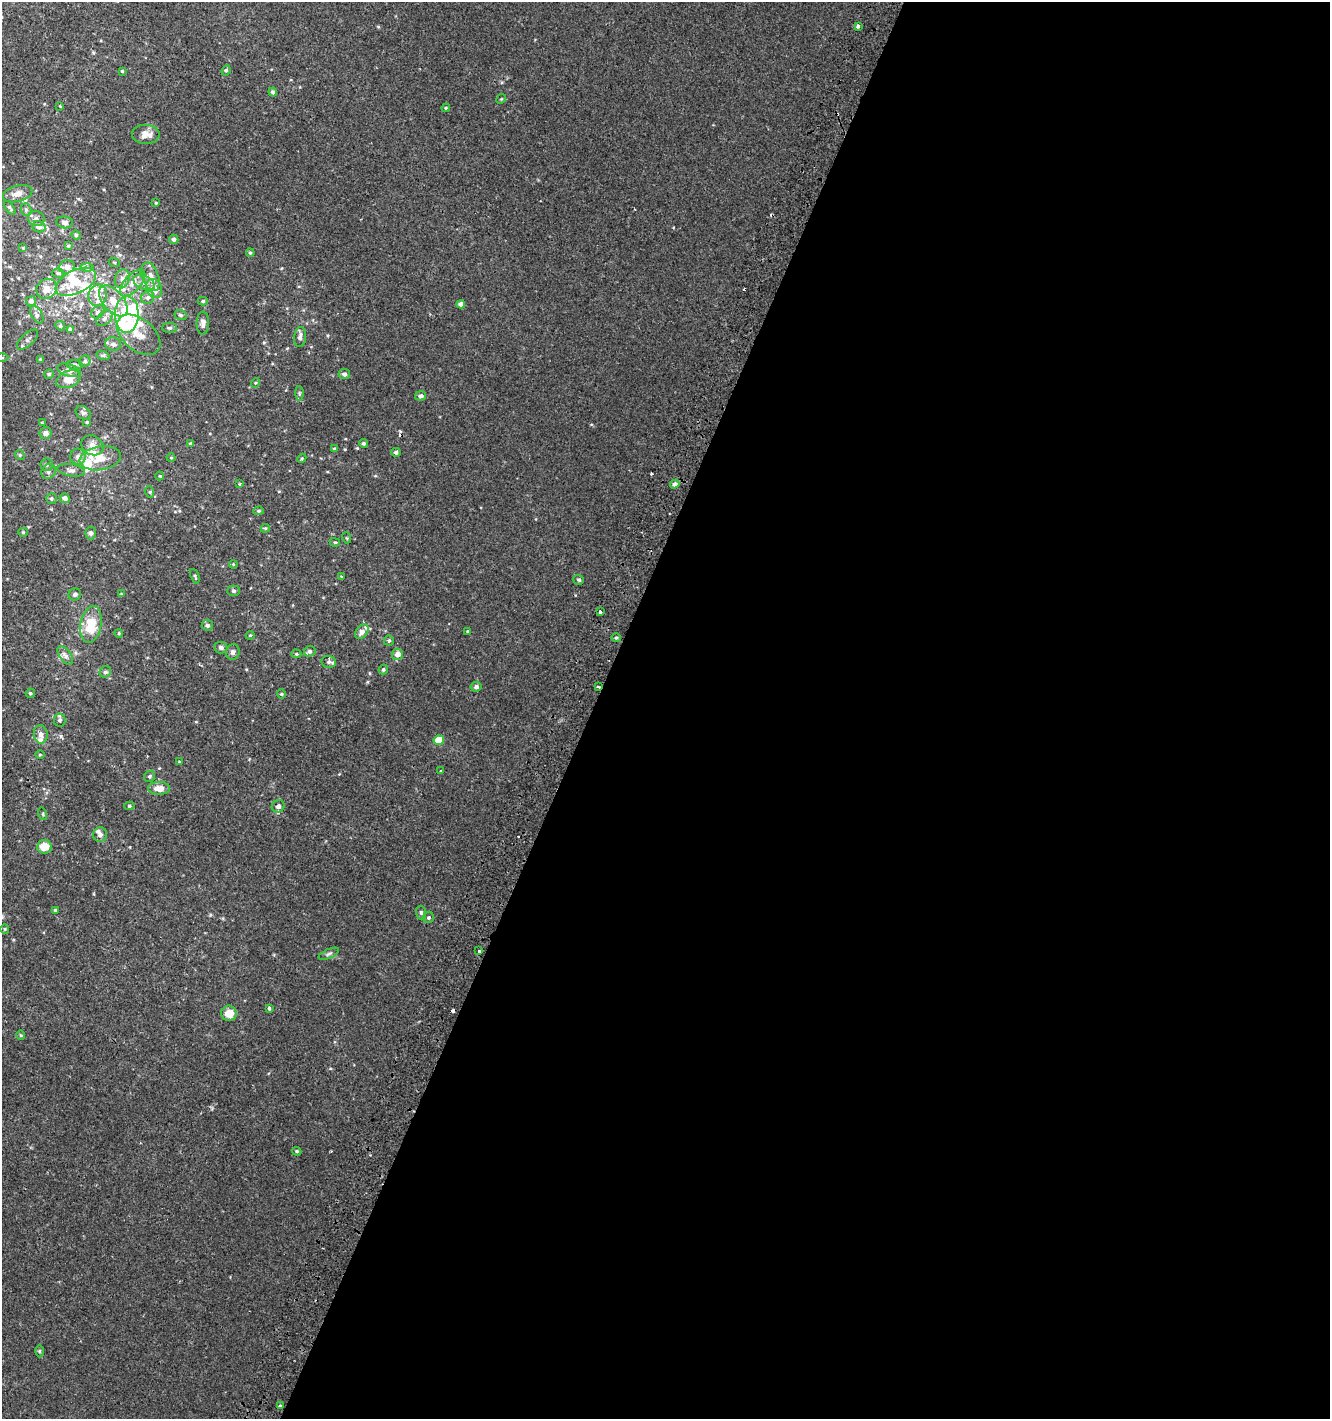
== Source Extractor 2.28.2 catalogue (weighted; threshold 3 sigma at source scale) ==
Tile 12 of 4 x 4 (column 4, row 3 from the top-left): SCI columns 4292-5619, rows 1436-2852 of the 5862 x 5711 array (HDU 1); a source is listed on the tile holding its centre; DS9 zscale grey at full resolution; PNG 1332 x 1421 px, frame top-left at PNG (2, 2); each listed source drawn as its Kron ellipse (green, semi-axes under 4 px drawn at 4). Shown black and unused: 56% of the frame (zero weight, under 2 of 3 exposures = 2% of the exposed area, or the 3 px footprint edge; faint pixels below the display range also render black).
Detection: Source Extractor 2.28.2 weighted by HDU 2 'WHT'; one run over the whole footprint, this tile lists its part. Background 0.00273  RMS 0.0027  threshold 0.012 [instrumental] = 3 sigma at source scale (4.5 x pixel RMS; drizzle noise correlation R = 1.50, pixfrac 1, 0.0396/0.0396 arcsec/px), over >= 5 px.
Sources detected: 172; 5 cosmic-ray / hot-pixel residue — neither listed nor drawn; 22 inside a brighter listed object's ellipse — not listed separately; the other 145 listed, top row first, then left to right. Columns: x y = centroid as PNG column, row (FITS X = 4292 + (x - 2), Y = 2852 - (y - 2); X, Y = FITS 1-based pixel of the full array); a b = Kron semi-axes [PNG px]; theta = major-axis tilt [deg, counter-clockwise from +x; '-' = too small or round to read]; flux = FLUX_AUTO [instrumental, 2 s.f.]
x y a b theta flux
858 26 4 3 - 1.3
226 70 5 4 - 0.41
122 71 4 4 - 0.3
273 92 4 4 - 0.68
501 99 5 4 - 0.28
60 106 3 3 - 0.18
446 108 4 4 - 0.25
146 134 14 9 -1 2.4
18 194 15 8 15 1.9
156 203 3 3 - 0.23
10 208 8 4 -53 0.52
26 210 6 5 - 0.5
36 219 8 7 - 0.92
65 222 8 6 -7 0.99
39 227 6 5 - 1.5
76 235 5 4 - 0.31
174 239 4 4 - 0.7
68 246 4 4 - 0.33
23 248 4 4 - 0.24
250 253 4 3 - 0.31
114 262 5 3 - 0.21
67 267 8 6 17 1.6
87 268 7 4 -1 0.47
58 273 6 4 -1 0.42
151 277 15 8 -70 2.2
122 279 9 7 73 1.3
76 282 22 11 26 6.2
132 283 16 8 47 2.3
144 283 11 6 -26 1.6
47 289 11 9 42 2.3
154 289 10 7 -63 2.8
98 295 11 9 74 2.3
148 297 7 6 - 0.74
31 301 5 5 - 1.3
113 301 18 10 -49 4.1
203 301 5 4 - 0.38
461 304 4 4 - 1.3
98 312 7 5 45 0.65
37 315 9 5 -60 0.74
127 315 18 12 89 11
181 315 6 5 - 0.47
104 318 9 6 43 0.91
203 323 11 6 89 1.1
60 326 5 4 - 0.37
170 328 7 5 0 0.52
70 329 4 3 - 0.41
139 335 25 15 -40 4.2
300 337 10 6 83 1.1
28 340 13 6 42 0.94
113 344 8 6 -11 1
103 355 7 4 -17 0.38
2 357 6 4 0 0.34
40 359 4 3 - 0.2
85 361 6 5 - 0.56
74 365 8 4 -4 0.71
69 370 12 6 -17 0.91
49 374 5 4 - 0.36
344 374 6 5 - 0.69
68 379 13 8 23 3.1
255 383 5 3 - 0.24
299 393 7 4 -89 0.45
420 396 5 4 - 0.81
83 413 8 6 -36 0.73
87 422 4 4 - 0.33
42 423 3 2 - 0.23
46 433 6 6 - 1.1
191 443 4 3 - 0.41
363 443 4 4 - 0.5
92 445 12 9 -29 1.9
334 449 4 3 - 0.32
396 452 4 4 - 0.76
20 455 5 4 - 0.28
78 457 8 8 - 1.2
100 458 21 12 9 4.7
171 458 4 4 - 0.25
302 458 5 3 - 0.28
47 465 6 6 - 0.58
71 470 14 6 -10 1.1
49 471 8 7 - 0.8
160 476 4 4 - 0.28
240 484 4 3 - 0.34
675 484 5 4 - 1.1
150 492 6 3 -72 0.29
65 498 5 4 - 1.2
51 499 5 5 - 0.52
259 511 5 4 - 0.36
265 528 4 4 - 0.29
23 532 5 4 - 0.27
91 533 6 5 - 0.65
347 538 5 3 - 0.24
335 542 5 4 - 0.31
233 564 4 3 - 0.24
195 576 8 3 -68 0.35
341 576 3 2 - 0.18
579 580 5 5 - 0.43
234 591 6 5 - 0.47
75 594 6 6 - 0.62
121 594 3 3 - 0.19
600 612 3 3 - 2.9
91 624 18 10 80 7.8
208 625 5 5 - 0.61
362 632 8 5 52 1.4
468 632 4 3 - 0.43
119 633 4 4 - 0.27
250 635 4 3 - 0.26
616 637 5 3 - 0.32
389 641 5 5 - 0.47
221 648 6 6 - 0.73
310 651 6 5 - 0.65
233 652 8 7 - 0.87
296 654 5 4 - 0.3
397 654 6 5 - 1.8
65 656 11 5 -53 0.98
329 662 7 5 -7 0.75
383 670 5 4 - 0.42
105 672 6 5 - 0.59
476 687 5 5 - 0.87
598 687 3 3 - 0.35
30 693 4 4 - 0.38
281 694 4 4 - 0.28
60 720 6 6 - 0.67
41 734 9 7 -80 1.3
439 740 5 4 - 6.4
40 754 5 3 - 0.23
179 762 3 3 - 0.21
441 771 4 4 - 0.2
150 776 6 5 - 0.54
159 788 11 6 -1 2.8
129 806 5 4 - 0.38
278 806 6 6 - 1
43 814 6 4 -73 0.3
100 835 7 7 - 1.1
44 847 7 6 - 3.4
55 910 4 3 - 0.27
421 913 7 5 -87 0.48
428 918 5 5 - 0.41
5 929 5 4 - 0.3
479 951 3 3 - 2.9
329 954 11 4 24 0.63
269 1008 3 3 - 0.65
229 1013 8 7 - 3.3
21 1035 4 4 - 0.28
297 1151 4 3 - 0.34
39 1351 6 4 89 0.3
280 1406 3 3 - 0.59
Overlapping masked pixels (flux is a lower limit): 1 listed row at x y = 598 687
Isophote crosses this tile's border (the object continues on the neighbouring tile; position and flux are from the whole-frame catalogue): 1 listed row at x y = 2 357